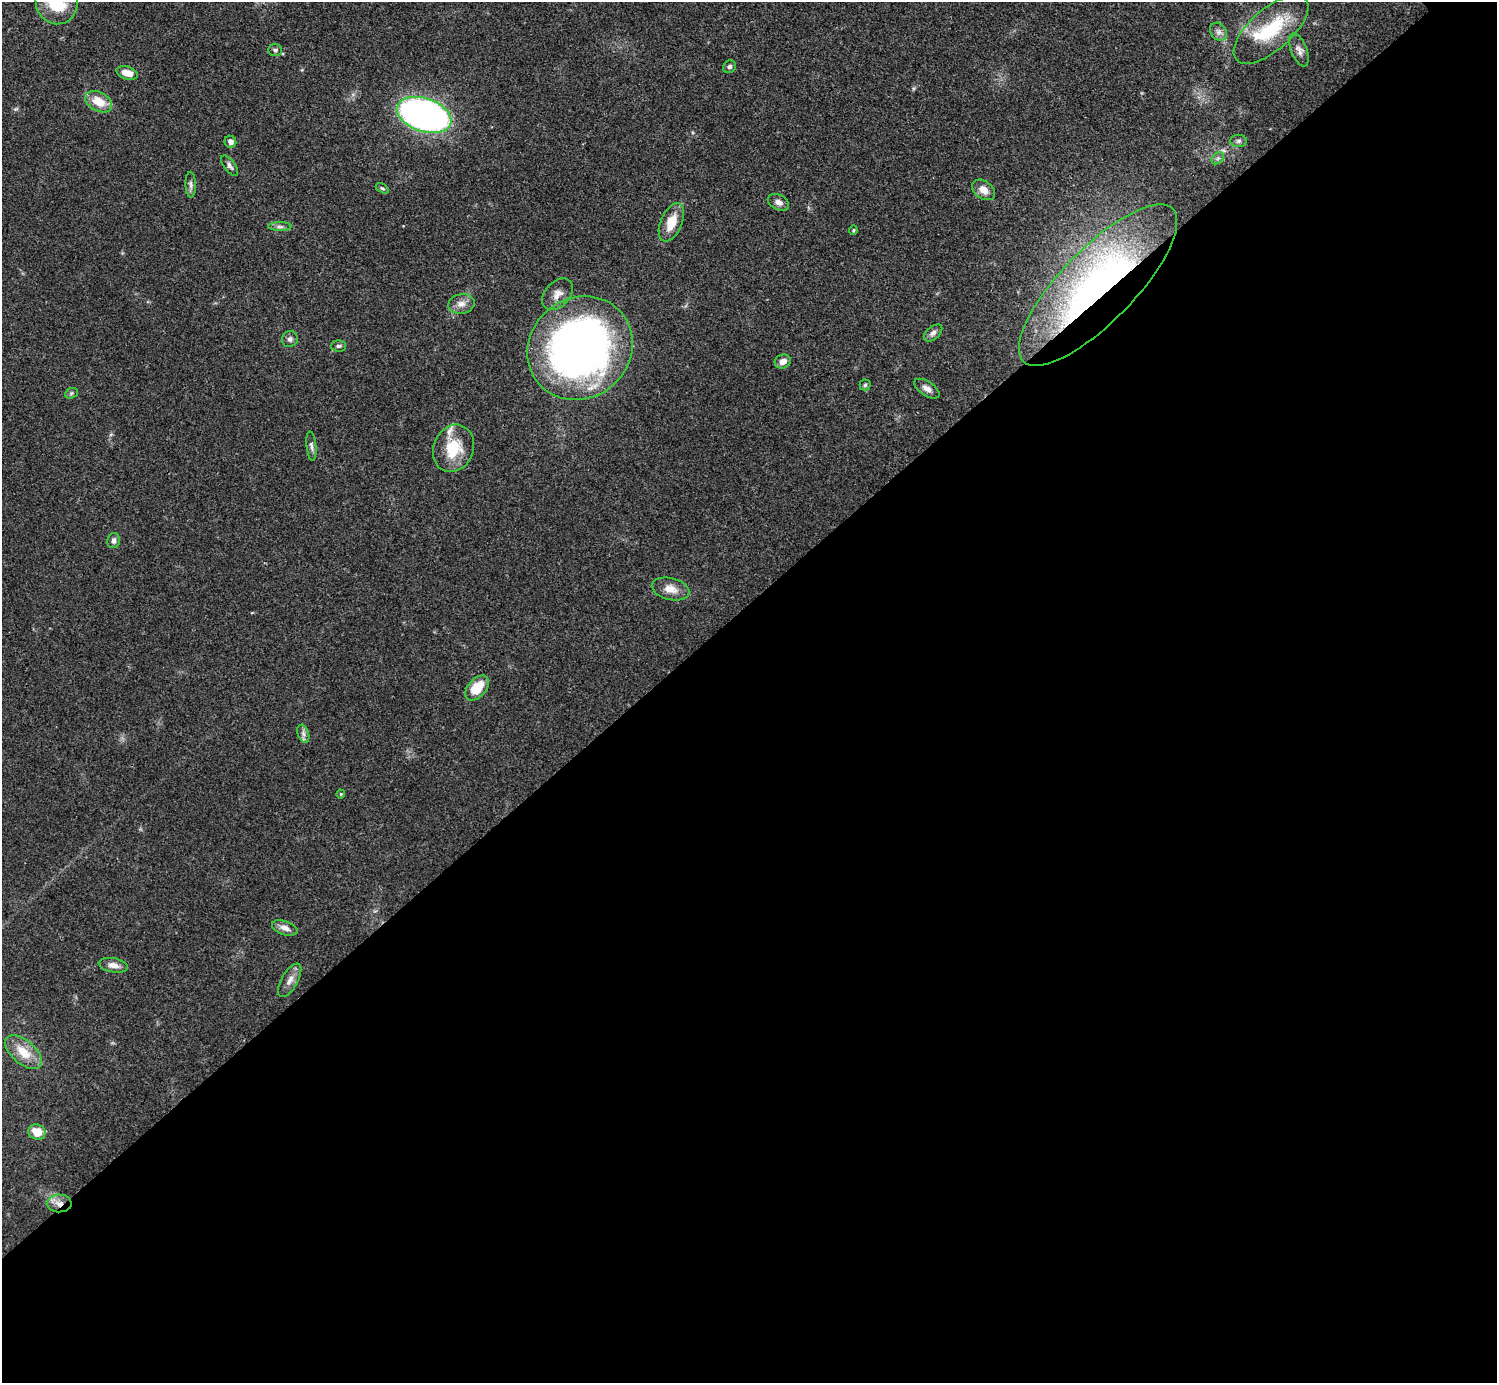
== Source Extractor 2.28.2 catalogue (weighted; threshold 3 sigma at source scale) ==
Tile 15 of 4 x 4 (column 3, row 4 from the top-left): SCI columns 2991-4485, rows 157-1537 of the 5980 x 5979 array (HDU 1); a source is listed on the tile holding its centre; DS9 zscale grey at full resolution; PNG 1499 x 1385 px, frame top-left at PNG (2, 2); each listed source drawn as its Kron ellipse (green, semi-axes under 4 px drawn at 4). Shown black and unused: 56% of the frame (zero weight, under 3 of 4 exposures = <1% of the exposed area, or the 3 px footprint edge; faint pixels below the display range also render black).
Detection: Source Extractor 2.28.2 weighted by HDU 2 'WHT'; one run over the whole footprint, this tile lists its part. Background 0.0612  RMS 0.0056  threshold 0.0251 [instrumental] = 3 sigma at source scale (4.5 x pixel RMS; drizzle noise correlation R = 1.50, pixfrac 1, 0.05/0.05 arcsec/px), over >= 5 px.
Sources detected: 46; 2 inside a brighter listed object's ellipse — not listed separately; the other 44 listed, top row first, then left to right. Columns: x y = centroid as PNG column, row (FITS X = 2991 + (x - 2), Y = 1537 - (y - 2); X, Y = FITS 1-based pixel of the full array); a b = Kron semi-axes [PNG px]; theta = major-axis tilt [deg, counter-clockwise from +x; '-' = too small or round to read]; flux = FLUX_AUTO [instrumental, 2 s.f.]
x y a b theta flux
57 2 22 20 -72 30
1271 29 46 21 41 34
1219 32 9 7 -53 2.7
275 50 7 5 0 1.3
1299 50 17 8 -68 3.6
729 67 7 6 - 1.4
127 73 11 6 -17 6.9
99 102 14 9 -28 11
424 115 28 16 -18 260
1239 141 8 6 2 1.5
230 142 6 5 - 2.3
1218 158 7 5 43 1.5
229 166 12 5 -53 2
191 185 13 5 -88 1.9
382 188 7 4 -29 0.89
984 190 12 9 -37 5.4
778 202 11 7 -27 2.8
671 222 20 10 67 11
280 227 11 4 0 1.9
853 230 5 4 - 0.66
1098 285 107 36 46 240
557 294 18 12 46 5.8
461 304 13 10 11 4.3
933 333 11 6 41 2.2
290 339 8 7 - 2
338 346 7 5 0 1.2
580 348 54 50 40 330
783 361 8 6 25 3.7
865 385 5 5 - 1
927 389 14 7 -34 3.5
71 393 6 5 - 0.91
311 446 15 5 -84 2
453 448 24 20 67 19
113 541 8 6 78 2.1
671 589 19 10 -14 6.7
477 688 14 9 48 13
303 734 9 5 -71 1.9
341 794 4 4 - 0.57
285 928 13 6 -19 3.7
113 965 15 7 -10 4.1
290 980 19 8 60 4.3
24 1052 22 11 -42 11
37 1132 8 7 - 9.3
59 1203 12 9 -2 5.2
Overlapping masked pixels (flux is a lower limit): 2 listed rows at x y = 1098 285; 59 1203
Isophote crosses this tile's border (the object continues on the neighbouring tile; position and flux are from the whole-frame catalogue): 1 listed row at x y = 57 2